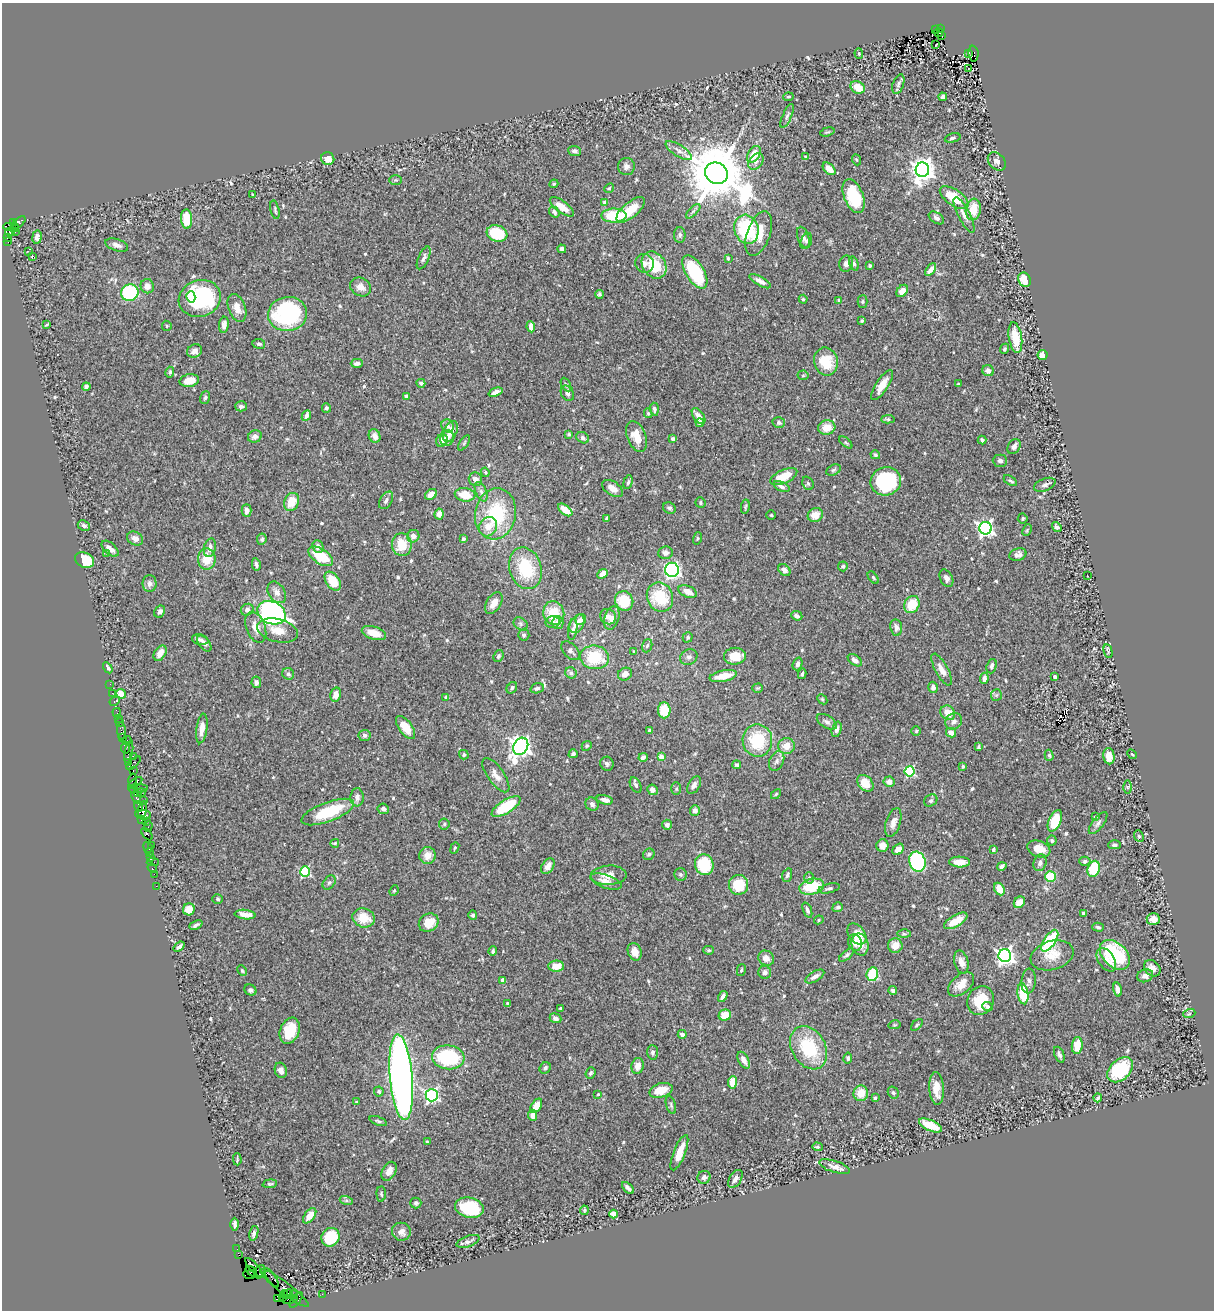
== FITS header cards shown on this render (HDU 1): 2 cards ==
NAXIS1  =                 1212
NAXIS2  =                 1308

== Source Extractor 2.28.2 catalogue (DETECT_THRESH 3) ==
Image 1212 x 1308 px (HDU 1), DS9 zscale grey, 1 PNG px = 1 image px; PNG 1216 x 1312 px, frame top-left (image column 1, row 1308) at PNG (2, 3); each listed source drawn as its Kron ellipse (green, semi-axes under 4 px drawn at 4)
Background 0.69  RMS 0.029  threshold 0.0868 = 3 sigma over >= 5 px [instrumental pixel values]
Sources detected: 579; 1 with non-positive FLUX_AUTO (blend fragments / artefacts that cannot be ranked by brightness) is neither listed nor drawn; of the other 578, the 500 brightest by FLUX_AUTO listed and drawn (78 fainter detections omitted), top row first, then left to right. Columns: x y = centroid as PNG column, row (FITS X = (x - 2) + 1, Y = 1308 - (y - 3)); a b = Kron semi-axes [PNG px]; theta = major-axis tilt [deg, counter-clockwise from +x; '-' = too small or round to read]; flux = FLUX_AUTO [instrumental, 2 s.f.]
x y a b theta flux
941 28 3 3 - 310
935 30 3 2 - 61
939 33 4 3 - 56
942 35 3 2 - 37
936 45 3 2 - 2.5
859 53 5 4 - 2.8
968 54 3 2 - 120
974 54 8 5 -85 430
969 68 3 2 - 3.9
898 84 10 5 71 4.9
858 87 7 6 - 31
788 97 5 3 - 2.4
943 97 4 3 - 5.6
787 116 12 4 66 5.9
827 132 7 3 17 2.7
953 138 8 4 15 4.4
574 151 6 5 - 5.2
679 151 15 6 -32 9.8
754 154 9 5 59 36
806 157 4 3 - 4.1
328 159 7 6 - 17
856 160 6 4 -68 2.3
756 161 9 6 50 7.4
997 161 10 7 -45 8
626 167 8 8 - 7
829 169 8 5 -44 21
922 170 7 7 - 1800
716 173 12 10 -32 17000
396 180 6 5 - 3.2
554 184 4 4 - 2.3
609 188 5 4 - 2.3
253 195 3 2 - 2.3
854 196 18 9 -69 84
954 198 16 8 -34 59
605 203 4 3 - 9.7
562 207 14 6 -36 18
973 209 11 7 82 36
275 210 9 3 -77 3
630 210 17 7 40 43
693 211 9 3 45 4.3
554 212 6 4 -53 5.9
964 215 19 6 -62 13
614 216 12 7 0 84
936 218 8 5 -34 5.6
187 219 10 5 -86 45
19 222 8 4 40 100
14 223 4 3 - 110
11 227 8 4 -3 420
15 227 5 2 - 84
746 229 15 12 -74 140
16 231 4 3 - 35
10 232 4 3 - 150
497 233 10 8 -19 64
759 234 23 11 70 43
680 235 8 5 -90 4.6
37 237 7 5 81 6.2
803 237 11 5 -72 6.9
8 238 3 3 - 23
8 241 3 2 - 48
806 241 8 5 68 4.6
117 245 12 6 -18 9.2
562 249 4 4 - 6.2
29 252 2 2 - 440
32 257 3 3 - 44
424 258 12 5 65 6.5
728 258 3 3 - 3
645 263 9 9 - 9.3
854 263 7 4 -72 4.2
846 264 8 7 - 8.3
654 265 14 11 -57 70
870 266 3 3 - 3.1
931 270 7 4 54 15
695 272 18 9 -58 130
1025 280 7 6 - 36
760 281 12 4 -29 9.8
147 286 7 6 - 13
360 287 11 9 -31 14
902 291 7 5 51 16
130 293 9 8 - 160
599 294 4 4 - 3.8
191 297 5 4 - 42
200 298 21 18 19 250
803 299 4 4 - 2.4
839 300 4 3 - 3.9
863 302 6 5 - 2.9
237 308 14 8 -70 18
287 314 20 17 10 230
862 320 4 3 - 2.9
47 325 4 2 - 2.4
224 325 8 5 84 12
167 326 5 5 - 2.5
531 327 5 4 - 14
1015 338 15 6 -81 55
259 344 6 5 - 4
1005 349 5 4 - 3.4
195 351 8 6 30 10
1043 355 5 5 - 25
826 362 14 12 -78 59
357 363 6 4 0 6.6
988 371 6 5 - 8.2
170 372 5 4 - 3.5
803 375 5 5 - 2.6
189 381 10 6 11 31
421 383 4 4 - 5.5
566 384 7 4 -62 3.7
958 384 3 3 - 2.6
882 385 17 6 57 21
86 387 4 4 - 5.9
495 392 7 3 22 8.9
567 393 8 6 -57 6.8
406 396 3 3 - 3.9
205 398 6 5 - 3.4
241 406 6 5 - 5.6
326 408 5 4 - 4.3
654 409 6 4 -86 5.4
648 413 5 4 - 3
306 416 6 4 65 9
699 416 9 5 -55 13
888 419 7 4 2 2.8
779 422 6 5 - 4.5
700 423 4 4 - 11
448 426 7 6 - 7.5
827 428 9 7 16 25
450 431 11 6 67 19
569 434 3 3 - 2.3
255 436 7 6 - 10
375 436 7 5 -69 12
636 436 16 9 -68 31
447 438 8 6 70 9.9
583 438 7 5 -30 5.9
673 439 4 4 - 7
442 440 6 5 - 14
982 440 4 3 - 3.8
846 442 8 4 -40 2.7
464 443 9 4 56 3.3
1014 447 8 6 60 8.4
875 455 5 4 - 3.3
1000 461 7 6 - 5.6
833 470 8 5 27 3.8
485 472 5 4 - 2.5
784 477 14 6 24 37
475 479 7 6 - 9.7
886 481 15 14 - 170
1010 481 7 3 -31 3.6
628 482 7 4 73 4.1
808 483 7 5 -68 3.8
1045 485 11 6 22 7.3
781 486 8 4 -24 6.4
612 488 12 7 -33 13
481 492 10 5 -65 6.7
431 494 6 5 - 18
465 495 10 6 -6 39
386 500 9 6 59 6.6
292 502 9 7 65 35
700 503 5 5 - 3.8
745 507 7 4 82 3
669 508 6 5 - 4.5
246 510 6 5 - 11
565 510 8 4 -39 29
439 514 5 4 - 12
495 514 26 20 80 130
771 515 5 4 - 2.3
815 515 8 7 - 22
606 518 4 3 - 2.3
1023 518 5 5 - 3
84 526 6 5 - 5.3
488 527 10 8 54 20
1057 527 5 4 - 6.1
986 528 6 6 - 640
1027 530 6 4 65 2.5
413 536 6 6 - 11
135 538 8 6 -32 11
698 538 6 4 73 2.7
262 539 5 4 - 4.1
463 539 3 3 - 3.7
402 545 11 10 - 44
318 547 6 5 - 8.8
210 548 9 6 76 10
110 549 10 5 -42 12
107 553 3 2 - 5.2
665 553 7 6 - 8.3
1018 555 9 6 17 9.8
321 556 14 7 -34 68
207 559 10 9 - 35
85 560 10 7 -27 50
256 564 6 3 -79 4.6
843 566 5 5 - 3.6
525 568 21 16 -72 93
672 570 7 7 - 420
784 570 7 5 -44 10
602 574 5 4 - 18
1087 576 3 2 - 2.5
873 578 7 4 -53 2.8
946 578 9 6 -61 9.1
333 581 10 6 -54 44
150 584 8 7 - 8
277 592 12 8 -57 12
688 592 10 5 -22 17
660 597 15 13 -69 88
624 601 10 9 - 55
494 603 12 7 59 16
912 604 9 7 60 43
247 610 6 6 - 8.1
160 612 6 5 - 6.5
272 613 15 11 -26 560
554 613 12 10 -75 50
797 616 6 4 -23 8.7
608 617 8 7 - 11
612 618 12 7 72 14
581 620 5 5 - 7.9
553 622 7 6 - 5.5
558 623 6 5 - 11
521 624 7 6 - 4.7
577 624 10 6 62 16
256 627 16 9 -69 21
896 627 8 6 -82 8.6
573 629 10 4 82 5.3
278 631 21 11 -14 29
374 633 12 6 -18 28
524 635 5 5 - 4.1
688 637 5 4 - 3.5
200 640 8 5 -13 6.1
204 643 9 5 -51 7.6
647 646 7 5 71 3.6
570 651 11 6 -46 7.8
1108 651 7 3 -77 2.6
634 652 4 3 - 2.4
160 653 8 5 58 18
498 656 6 5 - 5.1
735 656 11 8 4 42
594 657 14 12 -7 79
689 657 9 7 31 6.8
855 660 8 5 -35 7.3
797 664 6 4 71 6.1
992 666 7 5 74 5.3
108 668 6 4 -58 5.3
942 669 18 6 -62 16
571 673 6 5 - 5.7
288 674 6 5 - 4.9
625 674 7 6 - 14
802 674 5 3 - 3.6
723 676 14 5 11 33
1055 676 3 3 - 7.4
984 678 5 4 - 9.4
256 682 6 4 -79 5.5
110 684 2 2 - 12
933 687 6 5 - 6.4
512 688 6 5 - 4.6
537 688 7 5 17 4.1
757 688 5 4 - 2.5
112 693 2 2 - 7.4
121 694 5 4 - 29
336 695 7 5 78 14
996 695 6 5 - 3.5
446 697 4 4 - 2.4
822 699 6 4 -45 2.8
115 701 5 3 - 18
664 710 8 6 -87 52
117 713 5 2 - 21
948 713 8 7 - 25
118 718 2 2 - 8.2
954 721 9 7 43 9.6
827 722 11 6 -32 6.9
119 723 3 3 - 49
406 727 13 6 -54 31
202 728 15 5 82 14
837 729 8 4 76 7.4
650 730 3 3 - 6.6
122 731 9 4 -85 60
916 731 5 5 - 2.6
951 733 5 4 - 12
365 735 6 5 - 5
123 738 2 2 - 24
127 740 4 2 - 270
757 740 16 15 - 98
521 746 9 7 62 1200
587 746 5 4 - 2.7
786 746 8 7 - 21
978 747 4 3 - 2.6
125 748 5 3 - 74
129 752 11 3 79 150
573 754 4 4 - 5.8
1132 754 5 4 - 2.3
464 755 5 4 - 3.4
1049 755 6 4 -73 2.9
134 756 3 2 - 87
1109 756 8 5 -83 23
643 757 4 3 - 5.6
661 757 4 4 - 25
777 761 10 7 66 7.5
128 763 3 3 - 63
134 763 9 3 43 170
607 764 7 6 - 5.3
737 765 4 4 - 3.7
963 766 4 3 - 2.9
133 770 3 2 - 64
910 771 5 5 - 180
496 775 20 8 -54 16
132 780 6 3 78 100
889 782 5 5 - 10
135 783 8 3 35 180
865 783 9 7 -47 33
636 785 8 5 -61 6
694 785 9 5 60 8
1127 787 6 4 -89 2.9
138 789 9 4 5 140
676 789 6 5 - 3.1
652 790 5 5 - 9.7
141 792 4 3 - 110
138 793 4 3 - 95
776 794 6 3 45 2.3
136 797 6 3 -67 130
357 797 9 6 89 8.6
144 800 2 2 - 22
605 800 8 4 -14 11
931 801 7 5 36 4
592 804 7 6 - 6.3
139 806 5 4 - 83
506 807 16 6 33 88
383 809 6 5 - 7.4
143 810 9 3 79 200
695 810 5 5 - 9.6
328 812 28 9 20 100
143 815 8 4 -6 220
1095 817 3 3 - 3.9
141 820 3 2 - 23
1055 821 11 6 67 63
146 822 3 3 - 27
893 822 15 7 73 14
1098 823 13 5 52 6.9
444 824 5 5 - 2.9
667 825 5 5 - 6.8
148 827 5 2 - 72
147 834 7 4 -49 140
1139 836 6 4 -67 2.7
1052 840 5 5 - 4.1
335 843 4 4 - 2.8
152 845 3 2 - 33
882 845 6 6 - 17
1114 845 6 4 -1 4
148 847 6 3 -68 79
455 848 6 3 68 2.5
898 849 6 5 - 17
1039 849 12 8 -20 25
993 850 4 3 - 3.8
149 852 3 3 - 45
649 854 6 5 - 4.7
427 855 8 8 - 18
150 858 4 2 - 50
1085 861 5 4 - 5.4
153 862 6 3 3 68
917 862 10 8 -70 290
960 862 10 5 -2 19
1040 863 8 6 73 7.3
704 865 10 9 - 78
548 866 9 5 56 15
1002 866 5 4 - 7.4
152 868 5 2 - 32
1094 869 8 6 73 90
305 872 5 5 - 170
154 874 2 2 - 17
609 875 18 9 2 21
681 875 6 6 - 4.6
787 875 7 4 72 4.5
1051 876 5 5 - 51
809 878 6 5 - 3.8
606 881 16 6 -18 16
329 882 8 5 49 4.6
739 885 10 9 - 55
156 886 2 2 - 13
812 887 12 8 13 77
829 888 11 4 14 5.4
999 889 6 5 - 27
394 891 5 4 - 2.3
218 899 5 4 - 3.3
1019 902 6 5 - 18
838 907 5 4 - 4.7
189 909 6 6 - 20
807 910 8 4 -70 5.4
1083 913 4 3 - 4.4
245 915 10 4 -6 16
473 915 5 4 - 4.5
364 918 11 9 -17 37
1153 919 7 6 - 12
819 920 5 4 - 2.4
956 921 13 5 30 34
429 923 10 8 33 32
196 925 7 3 25 5.6
1098 927 6 3 -16 3.5
857 934 12 8 -52 35
904 934 6 4 -2 3.1
1050 941 12 6 56 150
855 943 8 7 - 12
860 944 11 8 -75 18
895 945 7 7 - 19
179 947 6 3 37 5.7
709 950 5 4 - 2.6
493 951 4 3 - 3.8
635 952 9 6 -67 20
846 955 9 4 41 4.2
1052 955 22 14 17 34
1115 955 17 11 -44 150
1005 956 6 6 - 900
766 958 8 7 - 16
1106 960 13 8 -57 16
961 962 12 7 -75 15
556 966 8 5 1 25
1152 968 9 7 -44 13
741 970 6 3 77 2.6
242 971 5 3 - 2.4
765 972 6 6 - 7
872 974 7 5 78 94
815 976 10 5 31 8.8
1145 976 8 6 21 10
503 980 4 4 - 18
1029 981 12 7 84 8.1
961 984 15 9 41 24
1118 989 7 4 -75 9.3
250 990 6 5 - 5.1
893 991 4 3 - 4.5
1023 994 10 5 -83 62
723 996 6 3 58 6.8
981 1001 15 13 63 52
508 1004 4 3 - 2.7
988 1007 5 4 - 5.8
560 1008 3 3 - 2.6
1189 1014 6 3 19 2.7
725 1015 6 5 - 28
555 1018 6 5 - 7.8
894 1025 6 4 12 2.3
917 1025 7 4 45 3.1
290 1031 13 9 69 57
682 1034 4 3 - 6.9
1077 1046 8 5 84 30
809 1048 23 17 -60 110
653 1052 7 5 -86 5.5
1059 1055 8 4 -67 5.8
448 1057 16 12 -6 150
848 1058 5 4 - 4.1
744 1060 9 5 -62 11
638 1066 8 6 77 14
545 1068 6 5 - 5.4
281 1070 7 6 - 9.6
1120 1070 15 10 44 120
590 1073 6 5 - 4.6
401 1077 43 11 -85 1500
733 1082 6 4 86 29
936 1088 16 7 -86 27
661 1090 12 7 17 29
379 1091 5 5 - 3.4
893 1092 6 5 - 3.9
861 1093 8 7 - 29
598 1094 3 3 - 2.3
432 1095 6 6 - 370
875 1098 4 3 - 3.9
1098 1098 4 3 - 3
356 1102 4 3 - 2.4
671 1105 9 4 -73 3.8
536 1106 8 5 57 24
533 1115 5 4 - 12
378 1121 9 4 -21 3.7
931 1125 12 5 -23 50
427 1142 4 4 - 2.3
817 1147 5 4 - 2.5
679 1153 19 6 68 33
237 1159 6 2 -88 2.3
834 1167 16 6 -17 12
389 1171 10 6 60 14
704 1177 7 6 - 7.1
735 1179 10 6 58 9.4
270 1184 7 4 5 2.6
628 1188 7 3 -45 6.4
381 1194 7 4 -87 3.4
346 1200 7 4 -18 3.8
416 1203 5 5 - 4.5
469 1208 14 10 -12 110
584 1210 5 3 - 2.6
613 1214 4 4 - 32
310 1216 9 5 52 21
235 1224 6 3 -88 6.6
401 1232 9 9 - 12
254 1233 7 4 76 5.6
331 1237 9 8 - 71
468 1241 12 5 20 7.9
237 1249 2 2 - 14
239 1255 4 2 - 32
254 1267 12 3 -47 850
251 1271 6 3 -39 500
260 1272 7 5 62 480
250 1274 7 4 -4 340
272 1278 11 3 -55 56
284 1288 30 6 -37 320
284 1294 4 3 - 430
288 1294 5 4 - 210
293 1294 3 2 - 750
322 1294 2 2 - 6.3
283 1298 3 3 - 170
278 1299 4 3 - 80
290 1299 8 3 10 81
296 1300 9 4 53 91
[78 fainter detections neither listed nor drawn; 1 non-positive-flux detection neither listed nor drawn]